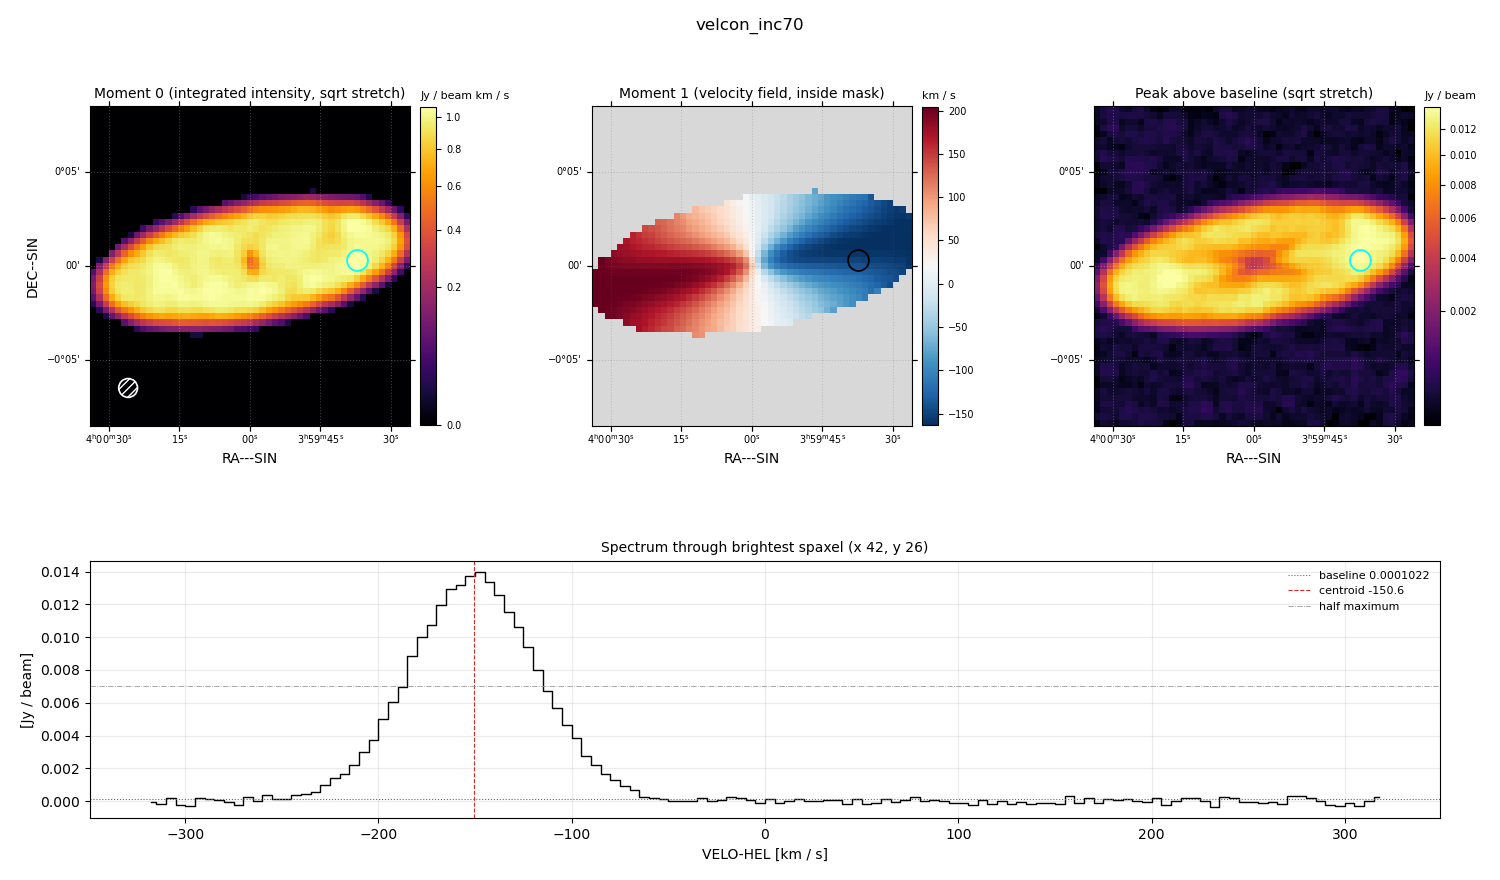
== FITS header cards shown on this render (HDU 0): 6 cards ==
OBJECT  = 'velcon_inc70'
BUNIT   = 'JY/BEAM '           /
CTYPE1  = 'RA---SIN'           /
CTYPE2  = 'DEC--SIN'           /
CTYPE3  = 'VELO-HEL'           /
CUNIT3  = 'km/s    '           /

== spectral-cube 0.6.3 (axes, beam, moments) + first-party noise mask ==
SpectralCube HDU 0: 128 channels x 51 x 51 spaxels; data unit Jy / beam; figure title: velcon_inc70
Units: BUNIT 'JY/BEAM' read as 'Jy/beam' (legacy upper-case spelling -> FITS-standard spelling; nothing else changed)
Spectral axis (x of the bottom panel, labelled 'VELO-HEL [km / s]'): -317 .. 317 km / s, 128 channels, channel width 5 km / s
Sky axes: RA---SIN/DEC--SIN; field 17' x 17' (20 arcsec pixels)
Beam (drawn as the hatched ellipse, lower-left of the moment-0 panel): BMAJ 60 arcsec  BMIN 60 arcsec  BPA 0 deg
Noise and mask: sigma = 1.6e-04 Jy / beam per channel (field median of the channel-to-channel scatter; agrees with the line-free scatter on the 1711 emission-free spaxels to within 1%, no correlation factor applied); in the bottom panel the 96 channels outside the line scatter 1.9e-04 Jy / beam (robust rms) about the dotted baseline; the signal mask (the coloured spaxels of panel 2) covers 34% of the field
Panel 1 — Moment 0 (line voxels x channel width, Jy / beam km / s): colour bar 0 .. 1.06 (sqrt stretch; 0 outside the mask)
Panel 2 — Moment 1 (intensity-weighted velocity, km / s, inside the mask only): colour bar -164 .. 204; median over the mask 20
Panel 3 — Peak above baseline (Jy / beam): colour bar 2.66e-04 .. 0.0138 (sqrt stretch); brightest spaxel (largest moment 0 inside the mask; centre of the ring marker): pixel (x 42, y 26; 0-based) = FK5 03h59m38s +00d00m20s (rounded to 2 s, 20 arcsec steps: no finer than the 20 arcsec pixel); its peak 0.0139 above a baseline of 0.0001022
Panel 4 — spectrum at that spaxel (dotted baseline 0.0001022 Jy / beam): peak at -147 km / s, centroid -150.6 km / s (red dashed line; intensity-weighted over the run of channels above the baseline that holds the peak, -245 .. -55 km / s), W50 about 70 km / s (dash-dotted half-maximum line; edge to edge of the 14 channels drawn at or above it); detected line -230 .. -70 km / s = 32 of 128 channels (25%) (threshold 4 sigma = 6.3e-04 Jy / beam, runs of >= 3 channels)